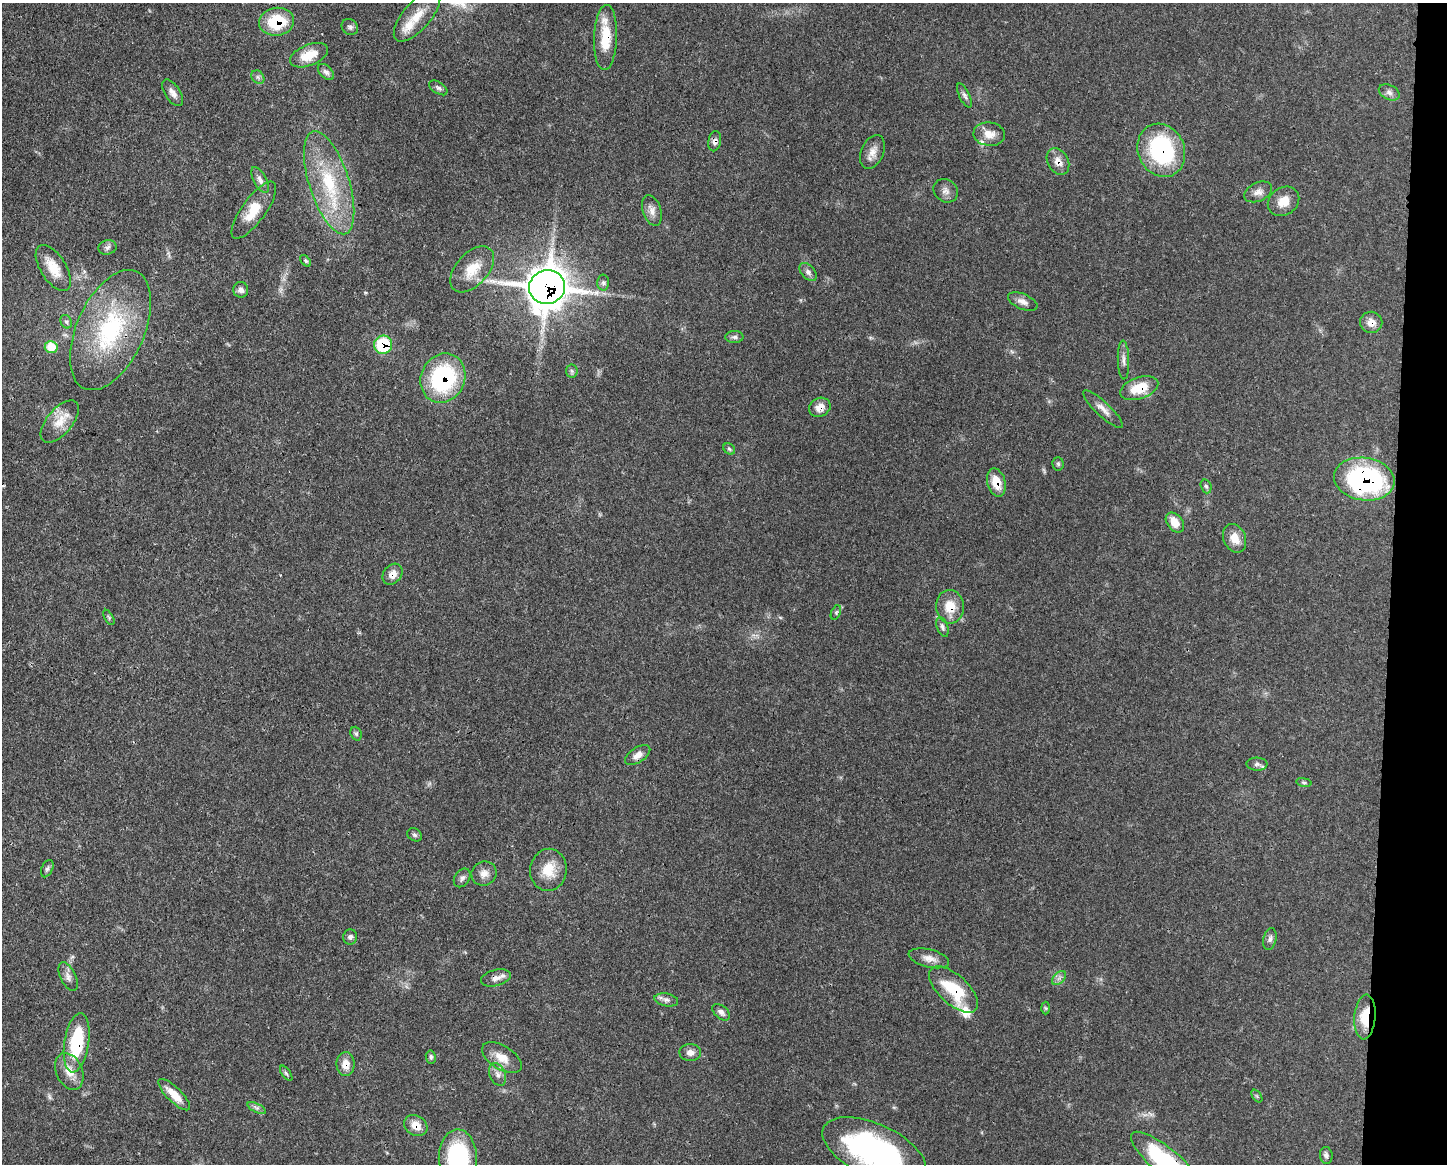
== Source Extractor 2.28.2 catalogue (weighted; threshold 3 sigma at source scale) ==
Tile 6 of 3 x 4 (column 3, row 2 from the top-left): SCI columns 3002-4446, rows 2329-3490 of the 4670 x 4658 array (HDU 1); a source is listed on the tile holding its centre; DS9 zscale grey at full resolution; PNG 1449 x 1166 px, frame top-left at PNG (2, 3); each listed source drawn as its Kron ellipse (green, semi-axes under 4 px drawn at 4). Shown black and unused: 4% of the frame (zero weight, under 3 of 4 exposures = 1% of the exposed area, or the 3 px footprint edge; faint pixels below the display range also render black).
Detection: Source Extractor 2.28.2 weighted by HDU 2 'WHT'; one run over the whole footprint, this tile lists its part. Background 0.055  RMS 0.0032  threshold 0.0145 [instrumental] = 3 sigma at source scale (4.5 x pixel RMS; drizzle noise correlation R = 1.50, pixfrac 1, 0.05/0.05 arcsec/px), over >= 5 px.
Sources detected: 100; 3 too faint to see at this stretch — neither listed nor drawn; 4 inside a brighter listed object's ellipse — not listed separately; the other 93 listed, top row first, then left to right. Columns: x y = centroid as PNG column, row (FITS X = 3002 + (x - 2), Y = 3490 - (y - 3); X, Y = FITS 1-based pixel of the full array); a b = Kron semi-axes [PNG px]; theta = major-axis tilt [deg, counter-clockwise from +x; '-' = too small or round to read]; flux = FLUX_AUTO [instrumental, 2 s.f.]
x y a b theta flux
417 16 32 13 49 6.8
277 22 17 14 7 14
350 27 9 7 -46 0.97
606 37 32 11 88 10
309 55 20 10 22 6.2
326 72 10 6 -45 1.2
258 77 7 6 - 0.86
438 88 10 6 -33 0.95
1389 92 11 7 -26 1.4
173 93 15 7 -57 2
964 95 13 5 -65 1.1
989 134 16 11 -7 3.6
715 141 10 6 80 1.4
1161 150 27 23 -66 37
872 152 18 11 67 2.9
1058 161 14 10 -59 3
260 180 14 6 -63 1.5
329 183 54 20 -72 23
946 191 13 11 -42 1.9
1258 192 15 9 24 2.1
1284 201 17 13 36 4.4
254 210 34 12 54 7.6
652 210 16 9 -71 2.3
107 247 9 7 15 1.1
306 261 7 4 -49 0.53
53 268 26 12 -58 6.3
472 269 27 16 48 7.6
808 272 10 6 -47 1.3
603 283 8 6 -88 0.92
547 287 18 16 11 710
241 290 8 7 - 1.4
1023 301 15 7 -22 2
66 322 7 5 -65 0.75
1371 322 11 10 - 2.8
110 330 64 34 66 39
734 337 9 6 0 0.9
383 345 9 9 - 16
51 347 6 6 - 7.7
1123 360 19 5 -88 1.7
572 371 6 6 - 0.68
443 378 25 22 66 36
1139 388 20 10 18 9.2
820 407 11 9 29 3
1103 409 26 7 -43 2.6
60 421 25 12 50 5.8
729 449 6 5 - 0.57
1058 464 7 5 -87 0.61
1364 479 30 21 -8 63
996 482 14 9 -75 5.4
1206 486 7 5 -71 0.65
1175 522 11 7 -52 4.6
1235 538 15 11 -66 4.2
393 574 11 9 51 2.8
950 607 17 14 -86 6.2
836 612 7 4 66 0.61
109 617 8 4 -59 0.51
942 627 10 5 -71 1
356 734 7 5 -68 0.6
638 755 14 7 33 2.3
1257 764 10 6 -2 1.2
1304 782 8 4 -8 0.59
415 835 8 6 -32 0.77
47 869 9 5 65 0.82
548 870 21 18 82 7.5
484 873 13 12 - 2.5
462 878 10 7 54 1.1
350 937 7 7 - 0.97
1270 939 11 6 76 1.1
929 958 21 9 -14 2.8
68 977 16 7 -64 1.8
496 978 15 8 15 2.3
1059 978 8 5 45 1
953 989 30 14 -42 16
666 1000 12 6 -10 1.4
1046 1008 6 4 -88 0.43
721 1012 10 6 -41 1.4
1365 1017 22 10 85 8.5
77 1043 30 12 81 21
690 1052 11 8 -1 2
431 1057 6 5 - 0.61
502 1058 22 11 -32 4.7
346 1064 12 9 88 3.3
69 1071 19 13 -66 4.7
286 1073 9 4 -54 0.62
498 1074 12 8 -66 1.8
174 1095 21 7 -45 5.3
1257 1096 7 4 -53 0.43
257 1108 10 4 -25 1
416 1125 12 9 -30 3.9
874 1150 55 26 -24 77
1326 1155 8 6 -85 0.92
458 1158 29 19 -89 38
1167 1163 45 13 -40 41
Overlapping masked pixels (flux is a lower limit): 23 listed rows (the first 20) at x y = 277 22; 606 37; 715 141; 1161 150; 1058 161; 547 287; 1371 322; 110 330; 383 345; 443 378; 1139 388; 820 407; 1364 479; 996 482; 393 574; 950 607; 496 978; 953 989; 1365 1017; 77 1043
Isophote crosses this tile's border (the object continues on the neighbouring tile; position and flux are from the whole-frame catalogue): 3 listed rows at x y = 874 1150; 458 1158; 1167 1163